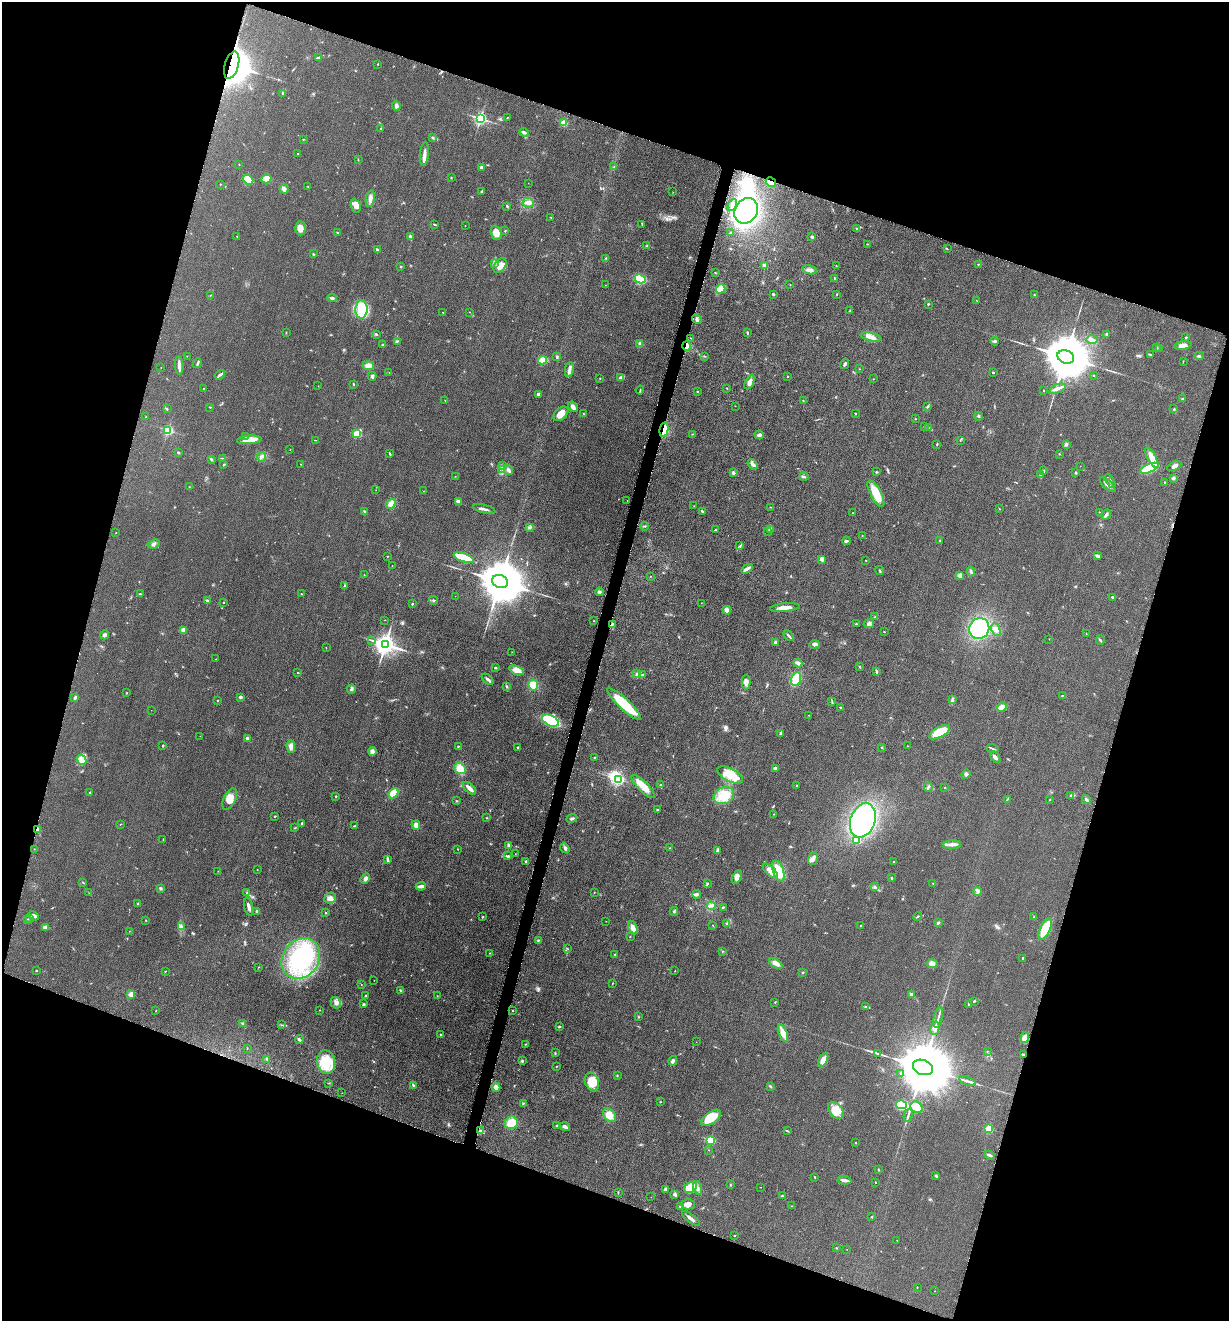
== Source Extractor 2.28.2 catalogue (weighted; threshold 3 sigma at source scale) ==
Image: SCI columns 278-5183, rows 14-5287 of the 5322 x 5306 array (HDU 1 of 3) = the unmasked area's bounding box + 8 px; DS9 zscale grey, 4 x 4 block average (1 PNG px = mean of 4 x 4 image px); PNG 1231 x 1323 px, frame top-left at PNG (2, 2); each listed source drawn as its Kron ellipse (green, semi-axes under 4 px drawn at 4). Shown black and unused: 37% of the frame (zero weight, under 3 of 6 exposures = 2% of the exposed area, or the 3 px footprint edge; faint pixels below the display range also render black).
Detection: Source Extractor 2.28.2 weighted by HDU 2 'WHT'. Background 0.0753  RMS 0.0097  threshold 0.0395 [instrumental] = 3 sigma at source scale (4.09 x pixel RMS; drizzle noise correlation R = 1.36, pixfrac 0.8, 0.05/0.05 arcsec/px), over >= 5 px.
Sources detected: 536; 2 too faint to see at this stretch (4 x 4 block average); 3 inside a brighter object's white glare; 2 cosmic-ray / hot-pixel residue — neither listed nor drawn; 4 coinciding with a brighter row at this scale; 19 inside a brighter listed object's ellipse — not listed separately; of the other 506, all 500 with FLUX_AUTO >= 0.864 (the completeness limit of this list) listed and drawn (6 fainter detections not listed), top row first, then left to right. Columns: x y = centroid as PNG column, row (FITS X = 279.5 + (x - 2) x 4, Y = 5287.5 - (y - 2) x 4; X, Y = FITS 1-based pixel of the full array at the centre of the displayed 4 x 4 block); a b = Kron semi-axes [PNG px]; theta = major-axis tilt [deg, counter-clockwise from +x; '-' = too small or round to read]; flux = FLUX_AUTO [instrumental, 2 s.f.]
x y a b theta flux
318 58 4 2 - 6
378 64 2 2 - 2.4
232 65 14 7 73 1900
282 93 3 2 - 4.8
396 106 5 3 - 12
480 118 2 2 - 1300
507 118 2 2 - 1.7
564 123 3 3 - 48
381 128 2 2 - 2
524 132 5 2 - 13
433 138 3 2 - 4.8
303 139 2 2 - 2.5
298 154 2 2 - 1.9
424 154 12 3 85 26
358 160 2 2 - 1.6
239 164 2 2 - 1.3
481 167 2 2 - 43
614 167 2 2 - 1.5
451 177 2 2 - 2.4
266 179 5 3 - 110
248 180 5 4 - 92
771 182 5 3 - 41
528 183 2 2 - 1.2
220 184 2 2 - 2.6
308 187 2 2 - 2
284 189 5 3 - 22
482 191 3 2 - 6.5
673 192 2 2 - 1.6
370 199 8 3 79 21
528 203 5 4 - 20
732 205 6 3 62 13
356 206 7 5 -73 35
507 206 3 2 - 5.6
746 211 13 11 57 890
551 217 2 2 - 2.6
434 224 3 2 - 4.1
642 225 3 2 - 3.1
465 226 2 2 - 1.7
300 228 7 5 89 35
857 229 2 2 - 3.4
505 231 2 2 - 4.8
338 233 2 2 - 3
496 233 7 5 -70 55
731 233 4 2 - 4.9
237 236 3 2 - 2.4
410 236 3 3 - 7.2
812 237 3 2 - 7.6
867 244 2 2 - 2.1
647 246 2 2 - 3.3
947 249 2 2 - 2.2
377 250 4 2 - 11
313 254 2 2 - 3.4
606 258 3 2 - 3.2
494 263 2 2 - 3
978 264 2 2 - 2.7
500 266 8 5 53 42
765 266 3 3 - 20
836 266 2 2 - 2.4
400 267 2 2 - 2.8
809 270 8 4 -10 19
715 273 2 2 - 3
835 278 3 2 - 5.2
640 279 6 4 -28 210
605 285 2 2 - 0.86
790 285 2 2 - 3.5
721 289 5 3 - 100
773 294 2 2 - 7
837 294 2 2 - 3.4
210 295 2 2 - 1.5
1034 295 3 2 - 3.6
332 298 5 3 - 11
977 301 2 2 - 1.3
928 304 2 2 - 4.4
361 309 9 6 88 130
850 311 2 2 - 2.7
470 312 2 2 - 1.2
443 313 4 2 - 2.5
697 319 5 3 - 11
286 332 2 2 - 2.2
748 333 3 2 - 5.1
377 334 2 2 - 3.6
1107 334 4 2 - 6.7
871 337 10 3 -14 32
1186 337 2 2 - 4.2
691 338 2 2 - 1.3
1092 340 6 3 0 17
397 341 2 2 - 2.3
994 341 4 2 - 7.8
640 344 4 3 - 8.2
383 345 3 2 - 4.6
1183 345 8 3 8 31
687 346 4 3 - 22
1156 348 2 2 - 3.7
1160 349 2 2 - 1.7
1150 354 2 2 - 3.1
187 356 2 2 - 1.2
704 356 3 2 - 3.4
1199 356 4 2 - 6
557 357 3 2 - 5.5
1066 357 8 6 -21 33000
543 360 4 3 - 66
1183 361 2 2 - 2.3
197 363 5 2 - 8.3
845 364 5 2 - 11
179 366 9 2 -86 36
368 366 5 4 - 28
161 367 2 2 - 1
859 369 2 2 - 1.9
569 370 8 3 80 20
389 373 2 2 - 1.7
993 373 2 2 - 10
220 375 6 2 36 12
1093 375 2 2 - 3.3
372 376 4 3 - 12
788 377 2 2 - 3
600 378 2 2 - 2.2
621 378 4 2 - 39
873 379 2 2 - 1.7
749 382 8 4 63 22
353 384 3 2 - 3.4
318 386 2 2 - 1.1
204 388 2 2 - 2.4
727 388 2 2 - 4.6
1057 389 9 3 22 23
640 390 4 2 - 3.7
1044 391 2 2 - 2.3
697 392 2 2 - 2.3
538 394 2 2 - 46
1182 399 2 2 - 4.4
445 400 2 2 - 1.8
803 401 2 2 - 2.6
735 406 2 2 - 1.3
210 407 2 2 - 2.4
573 407 6 4 -57 19
927 407 3 2 - 5.9
167 409 2 2 - 3.1
1174 409 2 2 - 1.8
855 413 2 2 - 2.6
561 414 9 5 42 42
584 414 2 2 - 2.7
978 416 4 2 - 5.7
145 417 2 2 - 2.2
915 419 2 2 - 4.3
924 426 2 2 - 4.2
929 427 3 2 - 5.4
168 430 2 2 - 630
664 430 7 4 77 40
357 434 2 2 - 290
692 434 2 2 - 2.2
759 435 4 3 - 13
246 436 2 2 - 4.9
249 440 12 4 5 69
315 440 2 2 - 1.8
960 440 2 2 - 1.3
937 444 3 2 - 4.8
1066 444 4 3 - 8.3
290 450 2 2 - 1.5
178 452 2 2 - 6.2
390 454 4 2 - 4.4
1059 454 2 2 - 3.1
261 457 5 3 - 12
222 458 3 2 - 3.5
1152 458 11 4 -61 60
211 459 2 2 - 3.2
224 464 3 2 - 5.3
300 464 2 2 - 1.4
752 464 6 3 -52 17
502 466 2 2 - 3
1080 466 2 2 - 1
1174 466 7 3 26 18
1149 468 10 4 23 200
502 470 2 2 - 2.5
508 470 5 3 - 12
1044 471 2 2 - 5.3
876 472 2 2 - 3.4
733 473 3 2 - 12
1075 473 2 2 - 6
1041 474 2 2 - 2.9
455 476 2 2 - 1.3
804 477 4 2 - 7.9
1173 478 3 3 - 8.8
1110 481 8 2 -61 9.9
1165 483 2 2 - 3.2
1108 485 10 3 -42 22
189 487 2 2 - 2
376 490 2 2 - 0.94
423 491 2 2 - 0.96
876 494 15 5 -62 110
458 501 3 2 - 21
627 501 2 2 - 1.3
391 504 5 4 - 39
694 506 2 2 - 1.4
771 507 2 2 - 2.2
484 509 11 2 -14 16
999 509 3 2 - 3
364 511 3 2 - 4.3
702 511 3 2 - 6.7
1100 512 2 2 - 1.4
853 513 2 2 - 2.1
1106 514 5 2 - 14
644 526 4 2 - 6.4
530 528 2 2 - 3.2
770 529 2 2 - 52
715 530 3 2 - 3.6
768 531 2 2 - 3.5
116 533 2 2 - 2.6
862 535 2 2 - 1.7
846 541 4 2 - 7.7
940 541 2 2 - 3
154 544 6 3 22 13
740 546 3 2 - 4.4
387 556 2 2 - 3.1
1097 556 4 2 - 6.2
464 558 11 4 -19 150
822 559 4 3 - 22
866 560 2 2 - 3.6
392 566 2 2 - 1.6
747 569 6 2 31 22
880 571 4 2 - 5.8
971 572 4 2 - 8.5
364 575 2 2 - 1.6
960 575 2 2 - 110
650 576 2 2 - 1.5
500 581 8 6 -24 31000
344 586 3 2 - 4.4
599 592 4 3 - 8.7
140 594 3 2 - 4.6
301 594 2 2 - 2.2
455 596 2 2 - 0.99
1112 597 2 2 - 6.2
207 600 3 2 - 6.3
433 600 4 2 - 5
223 603 2 2 - 2.3
701 603 2 2 - 1.2
412 604 2 2 - 4.3
785 608 15 3 6 40
727 610 4 4 - 22
875 617 3 2 - 5.7
385 620 2 2 - 1.4
594 621 2 2 - 1.6
612 624 4 2 - 8.3
856 624 2 2 - 4.2
869 624 5 3 - 13
979 629 10 10 - 390
183 630 2 2 - 120
996 630 6 3 -66 19
884 632 2 2 - 3.1
1086 634 2 2 - 1.6
105 635 4 3 - 12
789 636 6 2 -49 9.4
1049 639 2 2 - 1.2
372 640 2 2 - 3.1
1100 640 5 2 - 6.7
775 642 2 2 - 9.6
385 644 4 3 - 4500
814 644 5 3 - 13
326 648 2 2 - 1.8
512 652 2 2 - 1.5
216 659 2 2 - 1.4
798 663 4 2 - 17
859 667 2 2 - 3.6
495 668 2 2 - 5.7
516 670 7 4 -20 43
877 672 2 2 - 3.1
297 673 2 2 - 1.5
637 674 4 3 - 8.8
642 675 2 2 - 4.3
488 679 7 2 -40 12
796 679 7 4 73 120
746 682 7 3 88 28
533 685 5 5 - 62
506 686 3 2 - 4.3
351 689 4 2 - 8.1
127 693 2 2 - 2
1062 695 2 2 - 3.6
240 697 3 2 - 11
75 698 3 2 - 10
952 700 2 2 - 2.3
217 701 2 2 - 8.2
832 702 2 2 - 3.4
624 704 22 5 -43 240
840 707 2 2 - 2.9
1002 707 5 3 - 70
151 710 2 2 - 1.1
808 715 2 2 - 1.2
551 721 9 5 -25 240
939 732 11 5 29 120
781 733 3 2 - 8.2
200 736 2 2 - 1.2
247 739 4 3 - 12
163 746 3 2 - 3.2
291 746 6 3 -89 22
458 746 3 2 - 3.2
908 746 2 2 - 1.2
517 747 2 2 - 2.2
881 747 2 2 - 2.4
992 748 6 2 -20 6.3
372 751 4 4 - 16
594 757 2 2 - 2.1
995 757 7 3 -58 14
82 760 5 4 - 83
460 768 6 5 - 58
775 768 4 2 - 15
966 774 5 3 - 13
730 775 14 6 -27 100
618 779 2 2 - 1000
661 785 3 2 - 5.7
643 786 15 5 -45 75
797 786 2 2 - 2.8
928 787 4 2 - 7.4
469 788 8 3 -42 33
945 788 2 2 - 4.2
90 792 2 2 - 8.2
393 793 6 3 44 110
1071 795 3 2 - 5.5
336 796 3 2 - 3.4
724 796 10 8 21 130
230 799 11 6 63 53
1007 799 2 2 - 2.8
1050 800 2 2 - 1.9
1086 800 5 2 - 7.9
457 801 2 2 - 2.9
657 810 3 2 - 5
774 814 2 2 - 2.1
275 816 3 2 - 3.1
486 818 2 2 - 3.2
572 818 5 2 - 7.9
863 820 17 12 70 800
302 823 2 2 - 5.7
120 825 2 2 - 1.2
416 825 5 3 - 27
355 826 3 2 - 3.2
295 828 2 2 - 2.3
37 829 3 2 - 7.6
163 839 2 2 - 2.5
857 840 2 2 - 150
508 845 3 2 - 13
952 845 9 3 3 21
565 848 5 3 - 11
670 848 2 2 - 3
34 849 2 2 - 1.4
457 849 2 2 - 2
717 851 4 3 - 9.1
515 854 2 2 - 1.4
508 856 3 2 - 6.3
813 859 6 5 - 19
387 860 3 3 - 7.8
526 861 3 2 - 7.7
894 862 2 2 - 4.3
257 869 2 2 - 1.8
218 871 2 2 - 1.1
770 871 9 4 -44 34
778 871 11 5 -72 110
737 877 7 4 63 24
365 878 5 3 - 17
891 878 4 2 - 4.8
83 883 3 2 - 3.2
708 883 2 2 - 3.4
933 883 2 2 - 3.4
421 886 5 2 - 22
875 887 4 2 - 6.9
160 888 3 3 - 8.1
594 892 2 2 - 1.3
977 892 4 3 - 12
89 893 2 2 - 1.1
247 893 2 2 - 3.6
697 894 4 2 - 13
330 898 6 5 - 25
138 903 3 2 - 2.7
249 906 9 2 -78 20
711 906 4 3 - 11
723 907 3 2 - 4.7
256 911 2 2 - 29
674 911 4 2 - 6.9
325 913 2 2 - 3.6
34 916 5 2 - 22
918 916 4 2 - 5.5
482 917 2 2 - 4.1
1034 917 2 2 - 2.5
30 918 2 2 - 1.5
27 919 2 2 - 2.5
146 920 2 2 - 2.3
606 921 2 2 - 1
727 923 2 2 - 3.7
938 923 3 2 - 8.4
713 925 3 2 - 2.3
181 926 3 3 - 8
861 926 2 2 - 5
45 927 4 3 - 21
633 928 7 3 -69 35
1045 929 12 5 66 150
129 931 2 2 - 1.6
630 937 2 2 - 2.6
538 940 2 2 - 5.1
567 948 2 2 - 2.3
722 951 2 2 - 1.9
490 953 2 2 - 2
615 954 3 2 - 2.8
301 958 21 18 52 510
1022 958 2 2 - 5.2
776 963 7 3 -32 28
932 964 5 4 - 26
258 967 2 2 - 1.2
36 971 2 2 - 9.8
165 971 2 2 - 2
675 971 2 2 - 2.5
803 972 2 2 - 4.7
374 980 2 2 - 1.1
613 983 2 2 - 2.9
361 985 2 2 - 1.3
400 990 2 2 - 4
911 994 3 2 - 17
131 995 2 2 - 160
366 996 2 2 - 5.7
437 996 2 2 - 1.8
974 1001 2 2 - 3.8
775 1002 2 2 - 2.2
336 1003 6 5 - 22
364 1004 2 2 - 2.6
968 1004 3 2 - 4
866 1006 4 2 - 5.6
320 1010 2 2 - 3.1
156 1011 2 2 - 1.9
513 1011 2 2 - 6
638 1017 2 2 - 2.5
938 1017 11 2 77 15
242 1023 3 2 - 7.2
282 1025 3 2 - 3.8
559 1027 3 2 - 4.6
935 1028 7 3 75 18
783 1033 9 4 -69 46
441 1035 2 2 - 7.3
1025 1038 5 4 - 46
299 1039 4 3 - 11
696 1042 2 2 - 0.97
526 1044 2 2 - 2.6
247 1048 2 2 - 1.7
987 1051 2 2 - 2.1
555 1053 3 2 - 1.9
878 1053 3 2 - 6.5
1023 1055 3 3 - 8.6
267 1059 3 2 - 7
823 1060 8 3 62 38
522 1061 2 2 - 8.2
673 1061 5 3 - 14
326 1062 12 9 -79 160
556 1066 2 2 - 5.6
923 1067 10 7 -21 67000
901 1073 2 2 - 2.9
617 1076 2 2 - 3.8
968 1081 9 2 -19 17
592 1082 10 7 -69 91
329 1083 2 2 - 1.9
413 1085 4 2 - 7.9
770 1086 2 2 - 4.1
496 1087 5 4 - 25
342 1093 2 2 - 1
660 1102 2 2 - 2.9
523 1103 3 2 - 3.6
901 1105 5 4 - 180
916 1107 6 5 - 74
836 1111 9 6 -50 81
609 1115 7 5 -48 58
908 1115 6 2 75 11
711 1118 11 5 34 140
511 1123 7 6 - 77
557 1126 2 2 - 3.8
565 1127 5 3 - 17
989 1128 2 2 - 300
481 1131 4 3 - 10
787 1131 4 2 - 3.7
710 1140 2 2 - 400
856 1142 2 2 - 2.5
709 1150 2 2 - 1.4
990 1155 5 3 - 9.5
878 1170 3 2 - 3.5
936 1176 3 2 - 6
815 1177 3 2 - 2.9
844 1180 7 2 -9 20
875 1182 2 2 - 1.6
730 1185 2 2 - 2.1
760 1187 2 2 - 1.9
691 1188 6 5 - 140
698 1188 7 2 -77 12
665 1189 4 3 - 8.8
618 1192 3 2 - 3.1
675 1194 3 2 - 6
782 1196 2 2 - 3.8
651 1197 2 2 - 1.1
688 1204 7 5 -1 28
680 1206 3 2 - 4.4
791 1206 2 2 - 2
872 1217 2 2 - 3.4
691 1218 11 2 -37 18
734 1235 2 2 - 2.5
897 1240 2 2 - 1.2
836 1248 2 2 - 2.5
847 1249 2 2 - 1.1
917 1287 2 2 - 1.7
935 1291 2 2 - 1.1
Overlapping masked pixels (flux is a lower limit): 6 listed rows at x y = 232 65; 771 182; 687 346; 664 430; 37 829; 1023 1055
Diffuse or blended objects may show on this block-average render without a row.